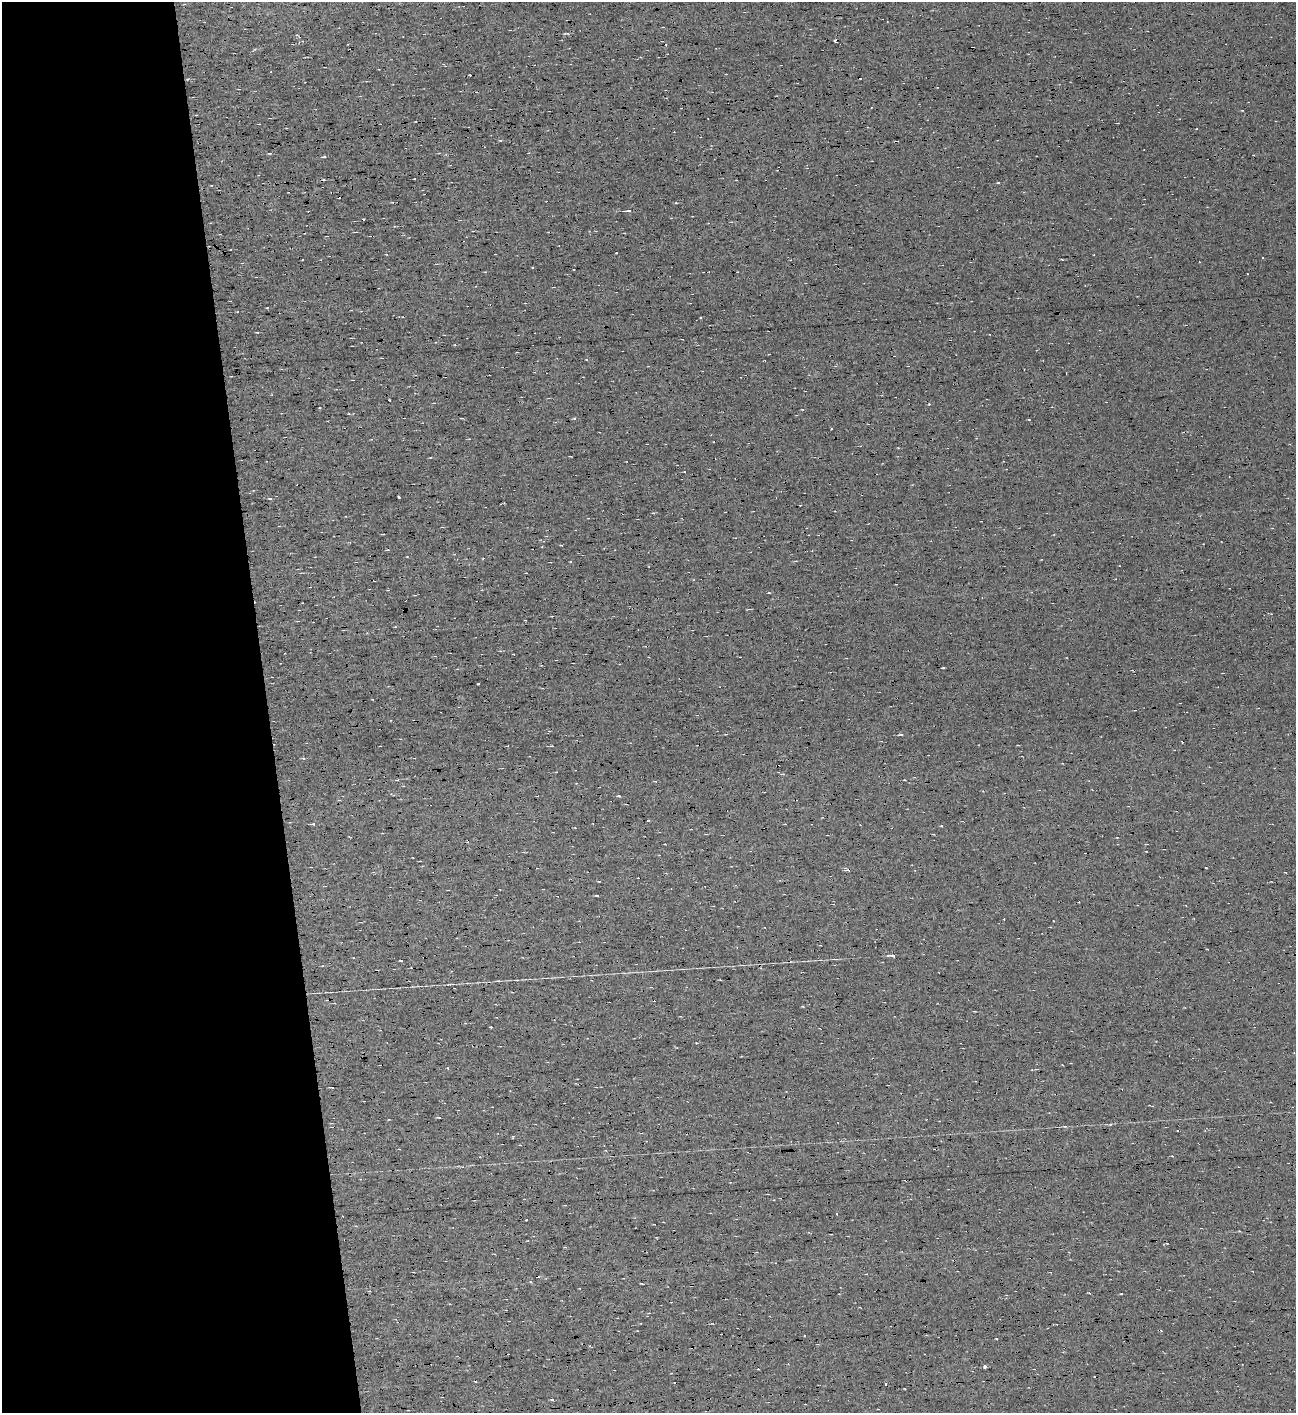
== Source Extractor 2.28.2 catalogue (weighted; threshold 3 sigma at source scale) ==
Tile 3 of 2 x 3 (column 1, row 2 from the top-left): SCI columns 1-1294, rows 1446-2856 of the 2588 x 4278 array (HDU 1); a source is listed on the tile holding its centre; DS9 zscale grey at full resolution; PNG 1298 x 1415 px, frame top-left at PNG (2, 2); no overlay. Shown black and unused: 21% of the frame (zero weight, under 7 of 13 exposures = <1% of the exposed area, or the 3 px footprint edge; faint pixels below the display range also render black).
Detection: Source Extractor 2.28.2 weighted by HDU 2 'WHT'; one run over the whole footprint, this tile lists its part. Background 0.0135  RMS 0.0068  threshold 0.0279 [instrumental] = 3 sigma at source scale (4.09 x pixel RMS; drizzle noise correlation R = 1.36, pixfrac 0.8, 0.0396/0.0396 arcsec/px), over >= 5 px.
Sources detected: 89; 39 cosmic-ray / hot-pixel residue — not listed; the other 50 listed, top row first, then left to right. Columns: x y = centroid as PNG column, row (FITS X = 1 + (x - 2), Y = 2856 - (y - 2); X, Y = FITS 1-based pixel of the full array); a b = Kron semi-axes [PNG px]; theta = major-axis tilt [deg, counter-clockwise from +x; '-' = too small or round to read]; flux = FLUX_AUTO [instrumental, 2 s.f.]
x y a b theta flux
834 40 5 3 - 1.4
348 44 3 2 - 0.38
1117 123 2 2 - 0.47
270 153 4 3 - 0.7
325 156 3 3 - 1.4
998 182 4 3 - 0.49
629 210 5 3 - 3.1
356 232 4 2 - 0.51
386 254 3 3 - 0.78
267 308 3 2 - 0.66
701 318 3 2 - 0.75
257 332 4 2 - 0.44
587 359 4 2 - 0.57
389 400 2 2 - 0.49
320 408 3 3 - 0.68
802 409 4 2 - 0.39
1029 419 3 2 - 0.46
831 429 3 2 - 0.51
570 456 3 2 - 0.45
685 472 3 2 - 0.75
399 497 3 2 - 2.3
270 499 3 3 - 2.1
383 534 3 2 - 0.61
542 547 3 2 - 0.54
769 593 3 3 - 0.54
525 620 2 2 - 0.51
435 656 3 3 - 0.57
943 668 3 2 - 0.65
478 683 3 3 - 0.9
901 735 4 3 - 0.75
552 746 5 2 - 0.54
397 780 3 3 - 0.55
655 781 4 3 - 0.49
619 796 4 3 - 0.82
314 824 4 3 - 2.6
942 826 4 3 - 0.73
847 870 6 3 -11 1.4
599 881 4 2 - 0.42
893 955 3 3 - 33
401 961 3 2 - 0.61
491 1027 2 2 - 0.45
448 1068 3 3 - 0.6
332 1087 4 2 - 1.2
439 1117 4 3 - 0.64
837 1214 3 2 - 0.83
641 1284 5 2 - 0.46
1121 1293 3 2 - 0.84
986 1366 3 3 - 7.4
905 1389 2 2 - 0.51
878 1409 2 2 - 0.37
Unlisted compact peaks at least as high as the median listed source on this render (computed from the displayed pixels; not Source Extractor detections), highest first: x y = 996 1339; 597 896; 676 203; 1110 1124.